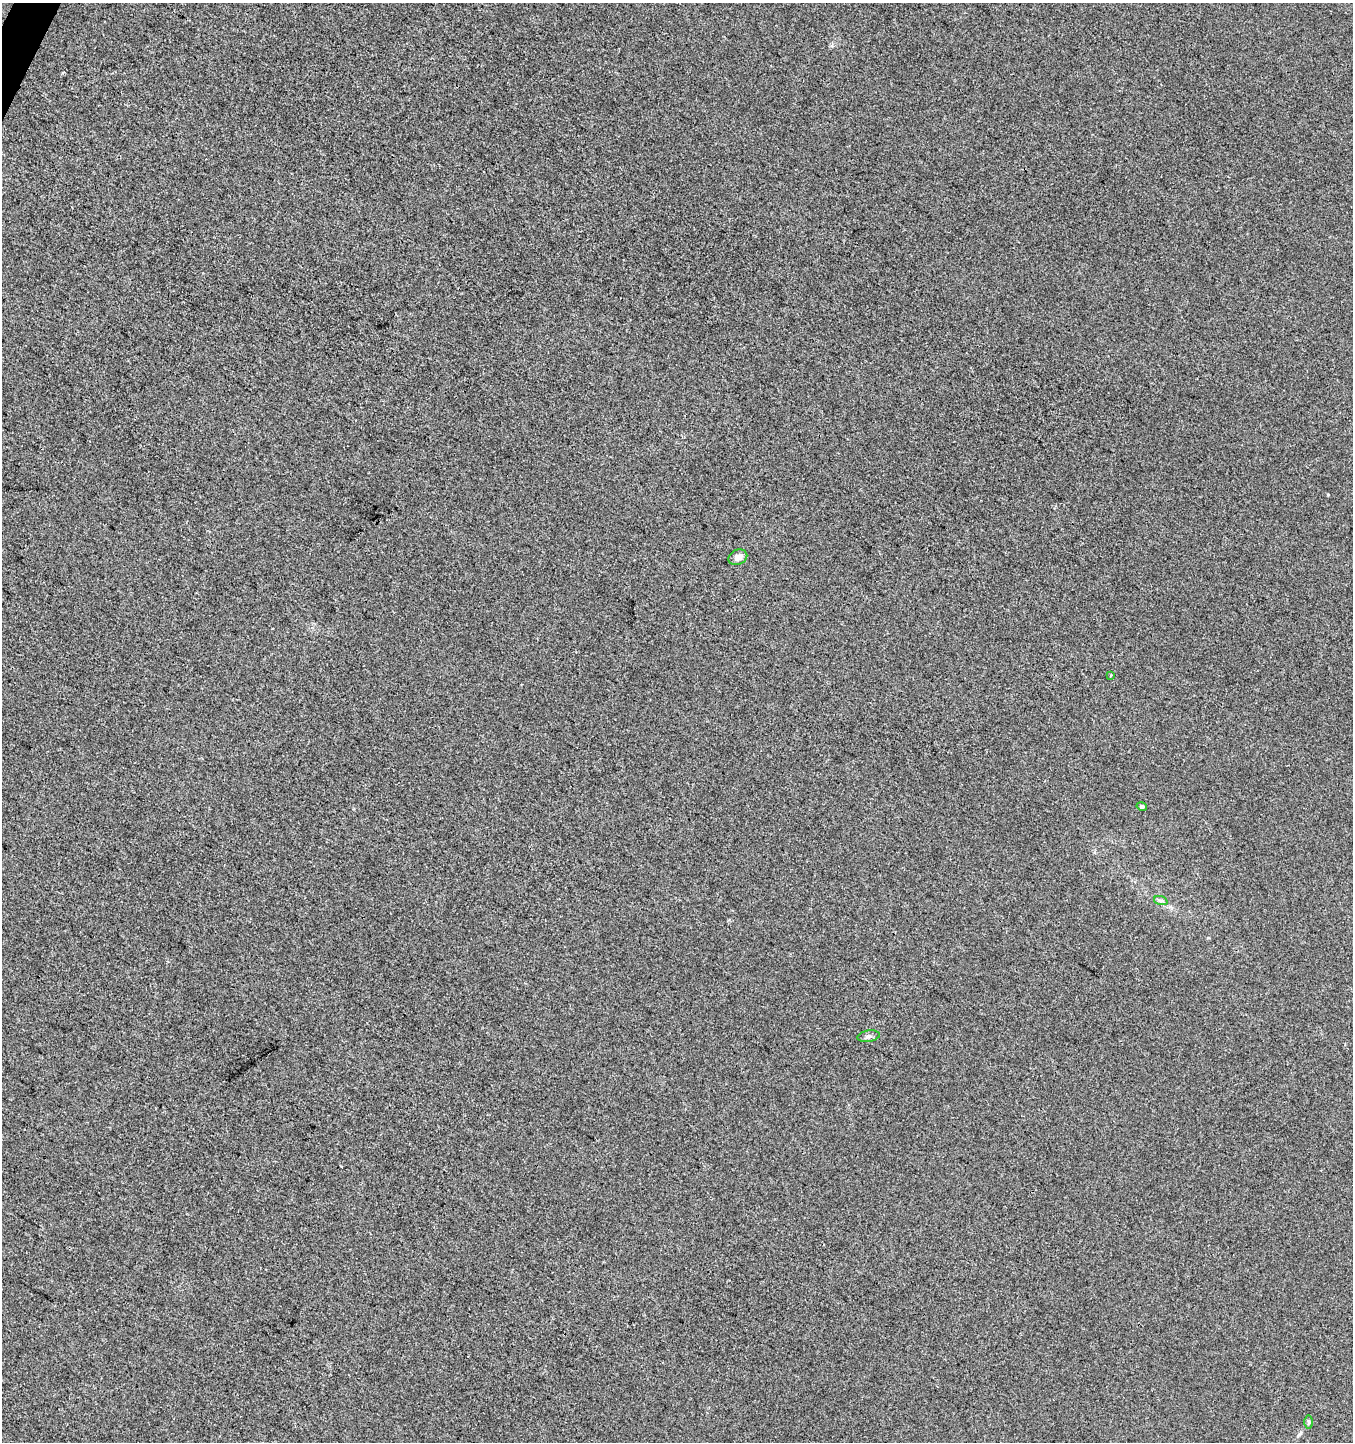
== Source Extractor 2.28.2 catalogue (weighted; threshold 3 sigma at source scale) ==
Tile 11 of 4 x 4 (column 3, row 3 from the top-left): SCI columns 2899-4249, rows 1448-2887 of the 5864 x 5769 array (HDU 1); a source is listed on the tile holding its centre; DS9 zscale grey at full resolution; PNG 1355 x 1444 px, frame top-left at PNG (2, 3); each listed source drawn as its Kron ellipse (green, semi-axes under 4 px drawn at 4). Shown black and unused: <1% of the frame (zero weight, under 3 of 4 exposures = <1% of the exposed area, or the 3 px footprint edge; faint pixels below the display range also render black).
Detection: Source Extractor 2.28.2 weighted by HDU 2 'WHT'; one run over the whole footprint, this tile lists its part. Background 8.37e-05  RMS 0.0035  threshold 0.0157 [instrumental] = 3 sigma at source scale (4.5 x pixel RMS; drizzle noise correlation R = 1.50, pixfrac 1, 0.0396/0.0396 arcsec/px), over >= 5 px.
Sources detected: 6; all 6 listed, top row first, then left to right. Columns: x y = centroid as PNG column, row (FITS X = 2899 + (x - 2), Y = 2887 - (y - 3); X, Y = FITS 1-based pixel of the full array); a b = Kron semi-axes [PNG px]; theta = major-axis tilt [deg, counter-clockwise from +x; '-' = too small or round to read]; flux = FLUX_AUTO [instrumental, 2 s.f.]
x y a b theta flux
738 557 9 7 25 2
1111 675 3 2 - 0.27
1142 806 5 4 - 0.73
1161 901 7 4 -18 0.74
868 1036 11 5 9 1.1
1309 1422 7 4 90 0.56